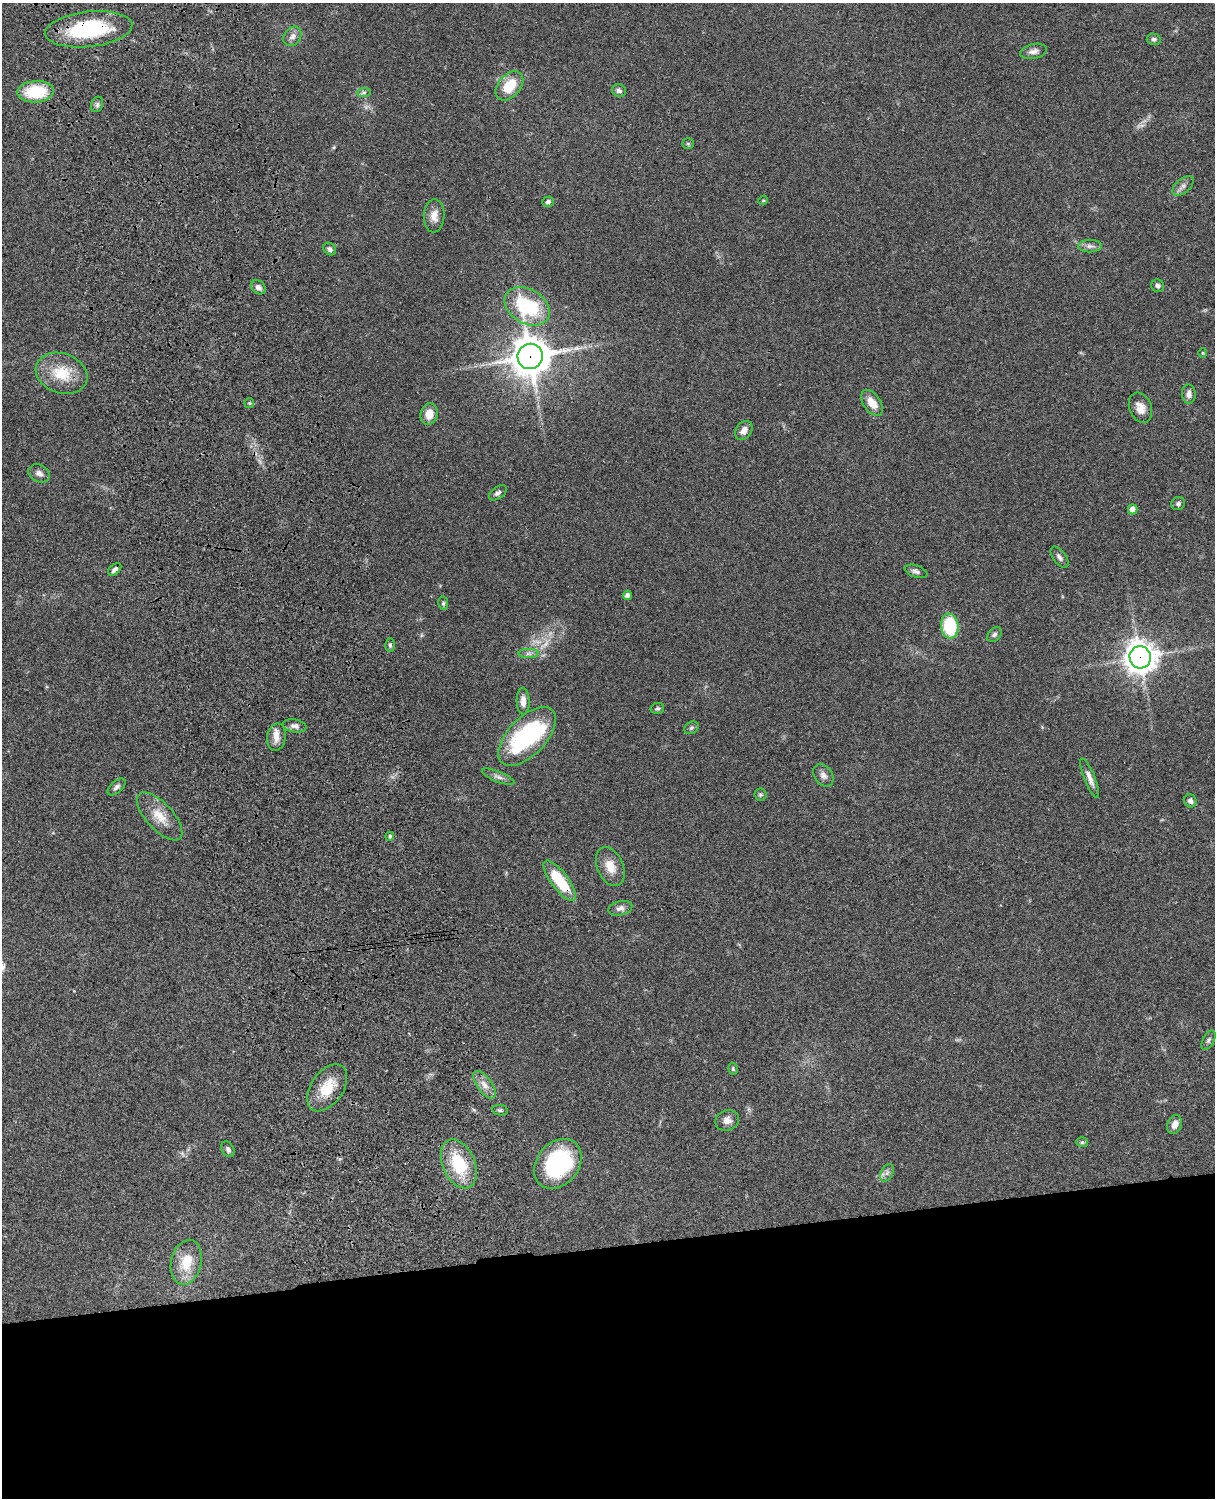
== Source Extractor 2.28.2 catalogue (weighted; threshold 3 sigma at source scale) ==
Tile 11 of 4 x 3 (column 3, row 3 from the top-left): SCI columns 2545-3757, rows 277-1772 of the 5088 x 4927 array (HDU 1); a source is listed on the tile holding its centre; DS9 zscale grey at full resolution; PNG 1217 x 1500 px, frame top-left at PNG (2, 3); each listed source drawn as its Kron ellipse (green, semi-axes under 4 px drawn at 4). Shown black and unused: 17% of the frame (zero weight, under 3 of 4 exposures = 6% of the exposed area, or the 3 px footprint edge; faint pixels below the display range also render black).
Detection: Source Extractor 2.28.2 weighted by HDU 2 'WHT'; one run over the whole footprint, this tile lists its part. Background 0.0758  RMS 0.0059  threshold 0.0264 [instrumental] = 3 sigma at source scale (4.5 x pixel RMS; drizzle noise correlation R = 1.50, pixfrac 1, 0.05/0.05 arcsec/px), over >= 5 px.
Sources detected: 76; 2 too faint to see at this stretch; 1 inside a brighter object's white glare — neither listed nor drawn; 1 inside a brighter listed object's ellipse — not listed separately; the other 72 listed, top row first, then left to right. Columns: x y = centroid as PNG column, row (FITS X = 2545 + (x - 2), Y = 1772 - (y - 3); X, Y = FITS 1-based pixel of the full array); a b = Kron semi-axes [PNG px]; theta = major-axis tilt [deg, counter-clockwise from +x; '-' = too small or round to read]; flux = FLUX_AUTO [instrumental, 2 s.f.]
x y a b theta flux
89 29 44 17 6 50
292 36 10 8 53 2.9
1154 39 7 5 -13 1.4
1034 51 13 7 11 3
509 86 17 11 49 16
619 91 7 6 - 1.8
36 92 18 10 3 26
364 92 7 4 1 1.2
97 104 8 6 71 1.4
688 144 6 5 - 0.81
1183 186 12 7 40 2.6
763 200 5 4 - 0.62
548 202 6 5 - 1.8
434 216 16 10 88 5.4
1090 246 12 6 0 2.5
330 249 7 5 -42 1.6
1158 286 6 6 - 1.6
258 287 8 6 -41 2.6
527 306 24 17 -31 43
1203 353 5 3 - 0.51
530 356 13 12 - 1500
62 373 26 20 -19 18
1189 394 9 7 -89 2.7
249 403 5 5 - 0.76
872 403 15 8 -55 8.1
1140 408 16 11 -69 5.7
429 414 11 8 77 6.3
744 431 10 7 54 3.7
39 473 11 8 -29 3
498 493 10 5 36 1.9
1178 504 7 6 - 1.5
1133 509 5 5 - 3.8
1059 557 12 6 -53 2.2
115 569 8 5 42 1.8
916 571 12 6 -18 2
627 595 5 4 - 2.8
443 603 7 5 -78 1
950 626 12 8 -84 32
994 634 8 6 45 1.6
390 645 7 5 -89 1.2
528 654 10 4 0 1.8
1140 657 11 10 - 810
523 701 13 6 -88 4.2
657 708 7 5 11 1.1
295 726 12 6 -10 2.5
691 728 7 6 - 1.2
527 736 37 19 46 71
276 737 14 9 81 4.9
823 775 12 9 -54 3.1
498 777 17 5 -22 2.4
1090 778 21 5 -68 3.9
117 787 11 5 43 1.8
760 795 6 6 - 1.1
1190 801 7 6 - 2.4
160 816 30 13 -47 11
390 836 4 4 - 1.1
610 866 20 13 -66 8.6
560 881 24 8 -53 27
620 908 12 7 13 2.8
1208 1040 10 5 61 1.5
733 1069 6 4 -75 0.92
484 1085 16 7 -54 4.6
327 1088 26 16 55 16
500 1110 8 5 -9 1.1
727 1120 12 10 21 3.8
1175 1124 10 7 71 4
1082 1142 6 5 - 0.96
228 1149 8 6 -58 1.8
459 1164 26 16 -66 28
558 1164 27 21 51 61
887 1173 9 6 66 2
186 1262 23 15 76 16
Overlapping masked pixels (flux is a lower limit): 5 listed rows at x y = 89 29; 530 356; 1140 657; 560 881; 459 1164